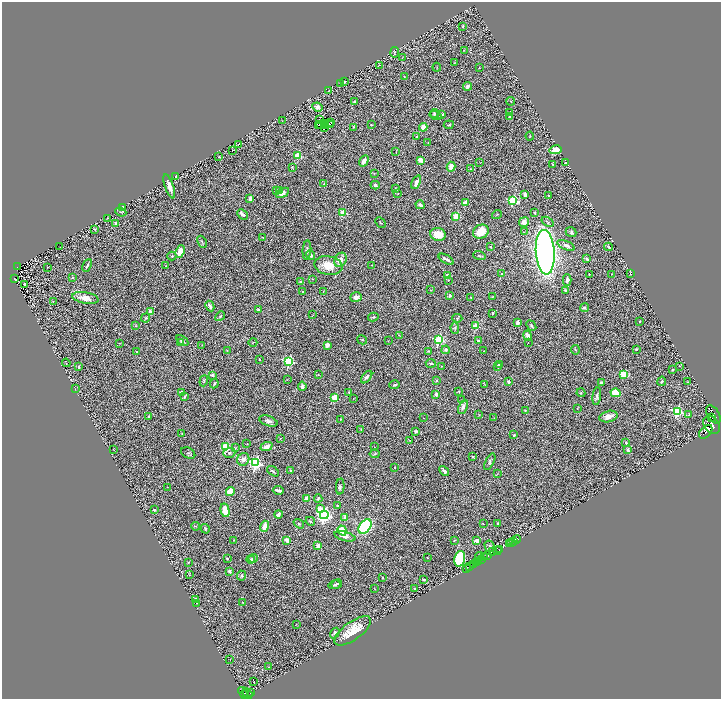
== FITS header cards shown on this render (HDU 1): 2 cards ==
NAXIS1  =                 1438
NAXIS2  =                 1393

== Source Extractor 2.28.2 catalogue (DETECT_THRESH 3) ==
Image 1438 x 1393 px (HDU 1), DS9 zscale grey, zoomed out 1/2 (1 PNG px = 2 x 2 image px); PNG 723 x 701 px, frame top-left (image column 2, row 1393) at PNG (2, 2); each listed source drawn as its Kron ellipse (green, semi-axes under 4 px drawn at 4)
Background 0.771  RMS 0.071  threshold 0.213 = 3 sigma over >= 5 px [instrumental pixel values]
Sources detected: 362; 46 cannot appear on this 1/2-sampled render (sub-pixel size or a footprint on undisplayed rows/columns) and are neither listed nor drawn; the other 316 listed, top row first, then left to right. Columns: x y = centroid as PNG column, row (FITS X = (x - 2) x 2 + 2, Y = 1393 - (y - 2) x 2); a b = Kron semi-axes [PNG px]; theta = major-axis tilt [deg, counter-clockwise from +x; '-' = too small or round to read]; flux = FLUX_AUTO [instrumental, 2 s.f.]
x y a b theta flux
463 26 3 2 - 9.3
464 50 3 2 - 7.8
395 52 5 2 - 11
402 58 3 2 - 7.3
454 63 2 2 - 4.4
379 65 3 1 - 4.7
437 67 4 2 - 7.5
479 68 2 2 - 6.4
405 77 3 2 - 5.6
345 82 4 3 - 10
341 84 3 2 - 9
467 86 4 3 - 53
329 91 4 3 - 12
511 101 4 2 - 7.9
355 102 3 2 - 20
317 107 5 4 - 65
510 112 2 1 - 4.1
434 113 4 4 - 21
442 114 4 3 - 14
435 116 6 4 -19 23
510 116 3 2 - 11
320 119 2 1 - 2.9
282 121 3 2 - 5.3
331 122 2 2 - 11
321 124 2 2 - 23
324 124 3 1 - 30
318 125 2 1 - 8.6
326 125 3 1 - 1.2
331 125 3 1 - 3.2
371 125 2 2 - 7.9
449 125 5 3 - 15
325 127 2 1 - 5.8
353 127 4 3 - 9.9
423 127 4 3 - 120
530 136 4 2 - 6.7
416 137 3 3 - 15
428 142 2 2 - 4.6
238 144 2 2 - 13
232 150 3 2 - 6.8
556 150 6 4 13 170
396 152 4 2 - 8.1
298 155 3 3 - 550
219 157 3 2 - 5.8
420 160 2 2 - 230
364 161 6 3 59 98
480 163 2 1 - 3.9
566 163 3 2 - 21
553 164 3 3 - 13
292 167 4 2 - 6
451 167 5 4 - 100
471 169 4 2 - 8.6
374 173 3 2 - 6.2
176 176 2 2 - 18
416 182 7 4 65 56
324 184 3 3 - 12
375 185 4 4 - 26
169 186 13 3 -71 100
395 188 3 2 - 4.1
280 190 3 3 - 13
276 191 4 3 - 17
282 193 7 4 29 66
398 193 2 2 - 5.5
525 195 4 3 - 43
549 196 2 2 - 53
250 199 4 3 - 54
513 201 4 3 - 1000
465 203 3 3 - 87
420 205 4 3 - 35
123 207 2 2 - 110
121 212 5 2 - 13
343 213 3 3 - 490
535 213 4 3 - 13
243 214 6 3 -45 77
497 214 5 2 - 11
456 216 3 3 - 620
108 218 3 2 - 6.6
380 222 6 2 -46 12
524 222 5 4 - 75
548 222 6 4 -33 26
116 223 2 2 - 120
95 229 2 2 - 8.3
481 232 8 6 29 260
524 232 2 2 - 5.5
571 232 5 5 - 28
438 234 8 6 -11 220
263 237 3 2 - 8
202 242 6 3 -61 19
566 245 9 4 -22 57
60 247 2 1 - 3.8
490 247 2 2 - 13
608 247 4 3 - 17
307 250 9 3 85 33
180 252 6 4 64 140
545 252 22 9 -86 9100
310 255 5 4 - 52
172 256 4 3 - 15
479 256 6 3 -17 21
446 259 8 2 -31 38
587 259 4 3 - 29
340 260 7 6 - 81
87 265 7 2 65 31
166 265 2 1 - 3.8
328 265 14 9 -10 270
372 265 2 1 - 5
17 267 2 1 - 4.1
48 267 2 1 - 5.6
502 274 3 3 - 12
612 274 2 2 - 4.1
630 274 2 1 - 8.2
448 275 3 3 - 120
589 275 2 2 - 9
73 277 3 3 - 17
14 278 4 2 - 43
312 279 2 2 - 4.5
448 280 2 2 - 4.5
567 280 6 3 89 52
301 282 3 3 - 11
24 284 4 3 - 32
431 290 3 2 - 6.5
565 290 2 2 - 43
323 291 3 2 - 6.3
303 292 3 2 - 7.7
450 296 3 3 - 34
356 297 6 5 - 51
471 297 2 2 - 22
492 297 3 2 - 7.3
85 298 13 5 -10 120
53 301 2 2 - 5.6
210 306 5 3 - 38
584 308 4 3 - 18
258 310 2 2 - 93
150 312 4 3 - 52
492 313 3 2 - 17
313 315 3 2 - 5.8
220 316 5 3 - 21
373 317 5 3 - 19
146 318 5 3 - 13
457 318 5 3 - 17
639 321 2 2 - 17
517 323 3 3 - 53
136 326 2 2 - 5.1
475 326 3 2 - 350
531 326 5 3 - 26
455 328 5 3 - 17
399 335 4 2 - 7.4
528 336 5 3 - 64
362 340 5 3 - 13
439 340 3 3 - 1600
478 340 2 2 - 54
182 341 7 3 -38 27
388 341 3 2 - 4.7
253 342 4 2 - 6.9
528 342 2 2 - 4.2
120 343 3 2 - 6.4
181 343 3 3 - 36
202 345 3 1 - 4.4
327 345 2 2 - 190
636 349 3 3 - 12
227 350 3 2 - 7.3
446 350 4 4 - 27
575 350 4 2 - 9.7
428 351 3 3 - 12
484 351 4 2 - 6.5
137 352 2 2 - 57
259 359 2 2 - 17
289 361 3 3 - 1500
66 363 4 1 - 5.4
431 363 5 2 - 14
499 364 3 2 - 14
442 366 4 3 - 9.2
679 366 2 1 - 6
78 367 3 2 - 16
498 367 4 2 - 11
672 370 2 2 - 11
624 374 3 3 - 610
212 375 2 2 - 73
318 375 3 2 - 8.8
367 377 7 3 51 46
287 379 3 2 - 5.7
436 380 3 3 - 14
204 381 6 3 71 19
662 381 5 3 - 17
508 382 3 2 - 44
688 382 3 1 - 5.7
601 383 3 3 - 43
214 384 5 3 - 16
484 384 3 2 - 7.8
395 385 5 3 - 20
302 386 5 3 - 42
75 389 2 1 - 3.6
459 391 3 3 - 14
181 392 2 2 - 140
349 392 3 2 - 7.4
581 393 4 3 - 13
616 393 5 4 - 180
436 394 3 2 - 32
185 396 4 2 - 20
597 396 9 3 82 26
335 397 3 3 - 440
353 398 2 1 - 4.6
461 400 2 1 - 4.5
463 407 7 4 66 57
577 408 2 2 - 6.8
525 410 2 2 - 9.1
677 411 4 3 - 1900
689 414 4 2 - 11
713 414 10 6 -58 2600
479 415 3 2 - 5.2
149 416 3 3 - 12
608 416 9 5 14 110
424 418 2 1 - 5.6
494 418 2 1 - 3.6
712 418 2 1 - 12000
340 419 2 2 - 4.3
268 421 9 5 -20 53
712 425 10 7 -48 3800
361 429 4 2 - 9.3
416 431 2 2 - 120
706 432 8 5 46 2300
182 434 2 2 - 10
514 435 2 2 - 43
280 438 3 2 - 6.4
409 441 2 2 - 4.4
626 443 2 2 - 48
247 444 2 1 - 6.7
267 446 6 3 23 83
226 447 4 3 - 810
375 447 2 1 - 2.4
235 448 3 2 - 7.6
113 449 2 1 - 8.2
628 450 4 3 - 23
188 453 7 5 -28 26
229 453 6 4 19 26
375 454 5 3 - 12
473 457 2 2 - 10
243 459 6 6 - 64
490 462 9 3 63 27
256 463 4 4 - 3000
394 467 2 2 - 7.8
273 471 7 3 -36 22
290 471 3 2 - 18
444 471 6 2 -48 32
497 474 3 2 - 5.8
167 487 2 2 - 4.5
340 487 8 4 86 24
278 490 5 2 - 39
230 492 4 3 - 230
307 498 4 4 - 83
318 498 4 3 - 21
337 506 4 3 - 13
320 509 3 3 - 200
154 510 2 2 - 50
225 510 7 4 -77 280
278 514 4 3 - 37
324 515 4 4 - 4600
345 518 2 2 - 270
310 521 5 3 - 16
299 524 6 3 -35 18
483 524 2 2 - 5.9
498 524 3 2 - 17
196 526 4 3 - 16
265 526 5 4 - 140
365 527 8 5 53 1500
205 529 5 3 - 18
342 530 5 4 - 260
345 536 11 4 -15 66
517 539 4 2 - 1000
234 540 3 2 - 6.5
287 540 4 3 - 67
454 540 4 2 - 8.2
477 541 2 2 - 230
513 541 2 1 - 80
512 542 3 2 - 640
509 544 2 2 - 490
318 546 3 3 - 100
490 546 6 4 -60 32
500 549 2 1 - 190
497 551 4 2 - 500
493 552 3 3 - 470
487 556 3 3 - 1200
480 557 5 1 - 28
485 557 2 1 - 240
253 558 5 4 - 40
427 558 2 2 - 7.7
227 559 2 2 - 14
250 559 4 4 - 26
460 559 8 5 74 710
481 559 3 2 - 220
478 561 2 2 - 530
188 562 3 2 - 8.1
477 563 2 2 - 320
473 565 2 2 - 100
469 567 2 1 - 170
466 569 2 1 - 4.3
229 571 4 3 - 28
189 575 3 1 - 4.3
241 576 5 4 - 24
383 577 3 2 - 9.5
423 579 4 2 - 14
337 584 5 3 - 28
335 585 6 3 15 26
374 589 3 2 - 4.5
415 589 3 2 - 13
196 599 3 2 - 18
243 602 2 2 - 5.7
197 603 2 2 - 8.9
296 624 2 2 - 4.1
353 631 21 9 36 300
335 633 5 4 - 38
230 660 3 2 - 5.6
268 667 2 1 - 6
254 682 2 2 - 20
243 692 6 4 -37 290
251 693 3 2 - 160
248 694 5 2 - 150
245 695 3 1 - 11
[46 sub-pixel or undisplayed-footprint detections neither listed nor drawn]